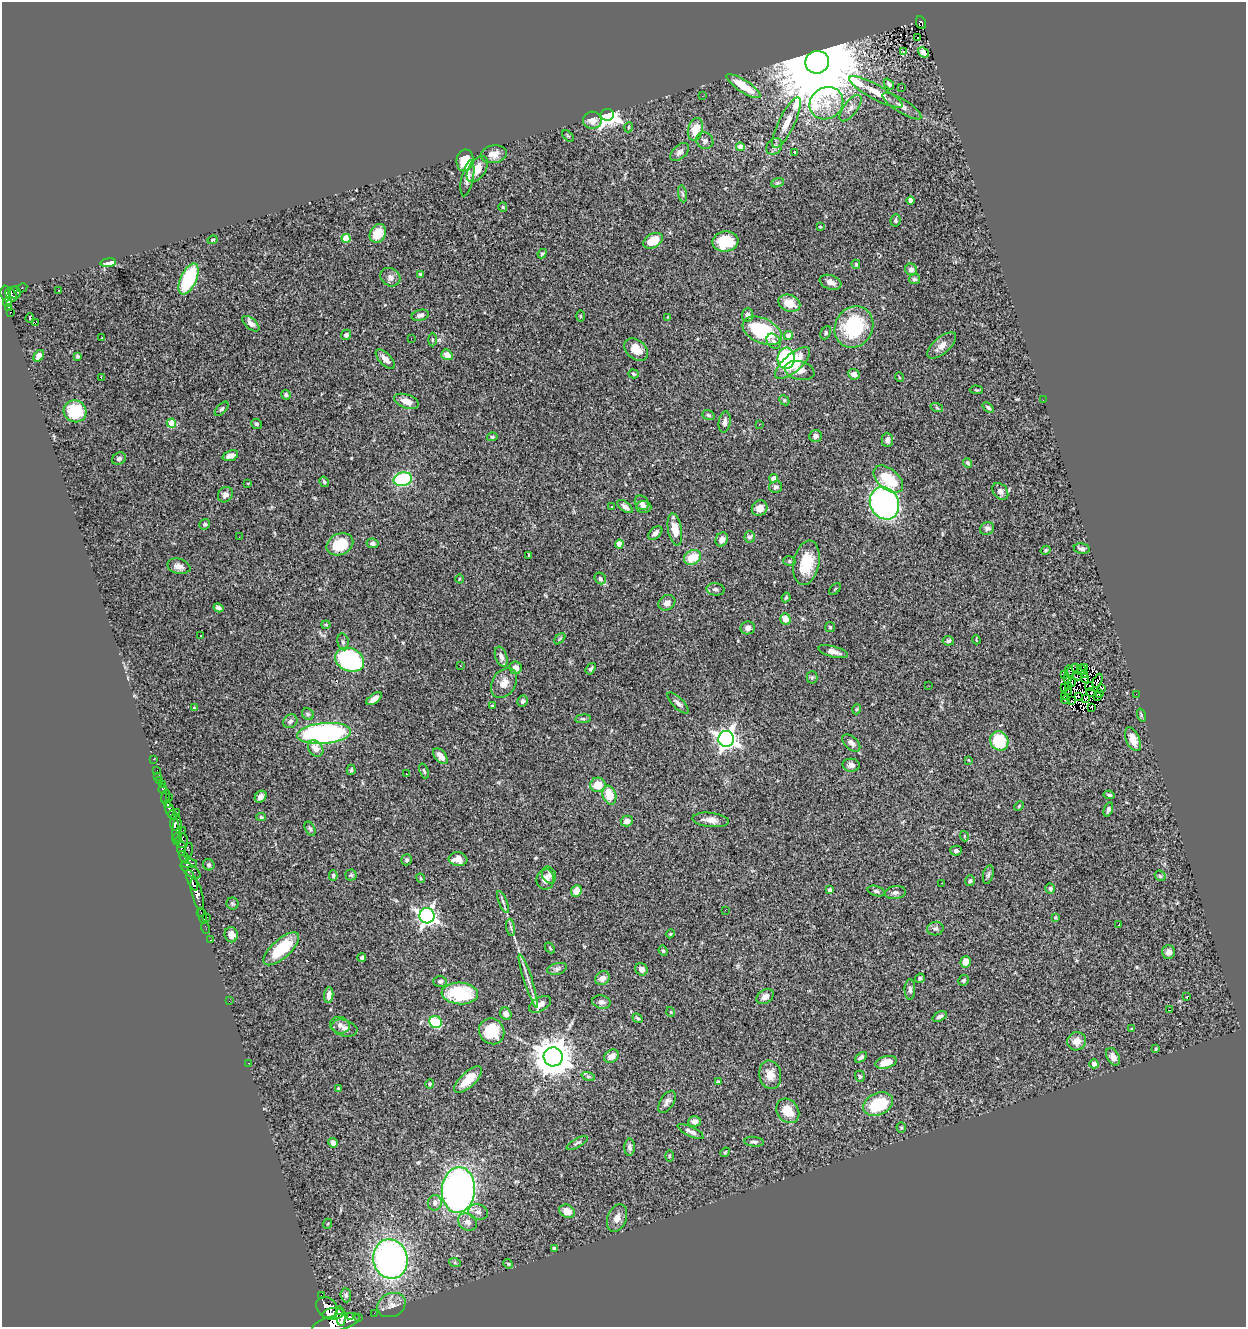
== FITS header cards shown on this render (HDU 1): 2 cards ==
NAXIS1  =                 1244
NAXIS2  =                 1325

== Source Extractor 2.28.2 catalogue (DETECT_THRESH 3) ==
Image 1244 x 1325 px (HDU 1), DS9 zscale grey, 1 PNG px = 1 image px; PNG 1248 x 1329 px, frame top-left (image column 1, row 1325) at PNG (2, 2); each listed source drawn as its Kron ellipse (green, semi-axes under 4 px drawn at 4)
Background 0.69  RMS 0.039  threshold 0.116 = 3 sigma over >= 5 px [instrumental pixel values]
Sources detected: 367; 8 with non-positive FLUX_AUTO (blend fragments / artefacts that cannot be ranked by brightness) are neither listed nor drawn; the other 359 listed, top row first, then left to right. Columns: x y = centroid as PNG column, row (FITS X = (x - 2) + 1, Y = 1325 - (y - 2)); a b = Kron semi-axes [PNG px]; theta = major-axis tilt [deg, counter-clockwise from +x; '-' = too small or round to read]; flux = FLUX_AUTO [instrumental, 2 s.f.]
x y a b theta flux
921 23 6 4 -67 120
918 37 2 2 - 3.6
903 51 3 3 - 39
923 52 6 4 -41 11
817 62 12 11 - 77000
889 84 6 4 -48 5.9
743 86 20 6 -33 67
902 87 2 2 - 4.3
876 92 30 7 -28 39
702 96 3 2 - 2.6
826 103 17 15 35 60
902 106 22 6 -32 17
850 108 16 7 53 17
607 115 6 6 - 1500
592 120 9 8 - 22
787 123 28 8 64 36
629 127 5 3 - 2.2
695 129 11 7 75 52
568 136 7 4 -44 3.3
705 141 9 8 - 9.2
741 147 4 4 - 22
774 147 9 7 56 8.8
680 152 11 6 43 11
795 152 4 3 - 13
494 154 13 9 10 22
465 160 11 8 81 56
477 169 14 8 58 34
467 178 18 6 78 17
778 183 7 4 19 4.2
682 194 8 4 -81 5.5
911 200 4 3 - 14
503 207 5 4 - 3.1
896 220 6 5 - 4.1
820 227 3 3 - 2.5
378 233 10 7 61 50
346 238 4 4 - 78
212 240 5 3 - 2.9
653 241 10 7 28 51
725 242 13 10 8 83
542 254 5 3 - 3.8
108 263 8 4 9 26
856 264 5 3 - 2.8
911 269 6 5 - 8.6
420 274 4 4 - 2.9
390 277 10 8 -34 12
188 279 16 8 65 180
914 279 5 5 - 4.7
831 282 11 7 -20 16
22 288 5 3 - 18
59 290 2 2 - 2.2
6 293 8 5 -82 300
15 293 6 6 - 230
11 295 7 5 -53 230
8 303 4 3 - 100
789 303 11 8 -22 42
9 307 4 3 - 42
10 312 3 2 - 2
420 315 9 5 13 7.9
747 315 7 5 83 13
580 316 6 4 -90 2.6
667 317 4 3 - 1.8
30 318 4 3 - 3.7
35 323 2 2 - 5.5
251 324 10 5 -41 10
854 327 21 18 60 200
762 331 21 12 -24 180
826 333 7 5 65 5.1
346 335 5 5 - 6.8
788 335 4 4 - 18
101 338 3 2 - 5
411 338 2 2 - 1.4
432 340 7 3 90 3.3
774 341 8 6 -55 9
942 345 18 8 40 19
636 350 13 9 -39 30
447 355 6 5 - 23
39 356 6 4 56 17
77 356 3 3 - 3.7
786 358 10 8 85 170
385 359 12 6 -46 17
793 363 22 9 41 94
800 371 15 9 -14 20
634 374 5 4 - 3.6
854 374 6 5 - 13
101 377 3 2 - 4.6
899 377 5 3 - 2
976 390 7 2 -5 2.5
286 395 5 4 - 5.7
784 400 5 4 - 3.4
1043 400 2 2 - 3.8
406 401 13 6 -19 20
937 408 6 4 -20 3.3
988 408 6 4 -40 4.9
222 409 9 4 48 5.2
75 411 11 11 - 120
708 415 6 4 -19 4.3
725 422 10 6 81 12
171 423 4 4 - 80
256 424 5 5 - 4.3
759 424 3 2 - 2.5
816 436 6 5 - 9.1
492 437 5 4 - 4
887 440 7 5 90 9.3
230 456 8 5 19 13
119 459 7 6 - 6.9
968 463 5 3 - 5.9
774 478 4 4 - 31
403 479 9 6 12 230
888 479 17 10 -40 92
324 482 5 4 - 4.1
248 483 4 2 - 1.8
776 487 6 6 - 6.5
1000 491 9 7 -48 12
225 495 8 7 - 9.6
642 503 8 6 -52 9.5
884 503 17 14 -62 710
611 507 3 2 - 3.3
625 507 9 4 -37 9.9
644 507 7 6 - 7.5
760 508 8 7 - 19
205 524 5 5 - 4.6
987 528 7 6 - 7.6
675 529 16 7 -80 35
655 533 8 5 42 9.9
239 537 3 2 - 2.6
750 537 6 5 - 6
722 539 7 6 - 14
372 543 6 5 - 6.1
340 544 14 10 25 82
619 544 4 4 - 38
1082 549 8 5 -12 7.4
1046 550 5 4 - 4.3
529 555 3 3 - 3.2
693 557 9 7 27 56
789 561 6 4 -15 4
806 563 22 13 79 82
179 566 12 7 -14 16
459 579 4 3 - 2.4
600 579 6 5 - 6.1
716 589 9 6 -5 7.2
835 589 7 4 45 3.2
786 597 5 3 - 3.1
667 603 9 7 31 12
219 608 5 3 - 7.7
785 619 6 5 - 27
326 625 4 4 - 3.1
830 627 5 5 - 3.9
748 628 7 6 - 9.6
201 636 3 3 - 12
560 639 7 4 45 3.6
976 640 4 3 - 2.5
948 641 5 5 - 5.4
343 642 8 5 -80 6.5
833 652 15 5 -15 15
501 657 10 6 -72 12
350 660 15 11 -26 370
460 665 3 2 - 3
1076 667 3 2 - 13
1085 667 4 2 - 2.3
515 668 6 6 - 16
591 669 6 4 54 5.4
1072 670 7 3 52 4.4
1081 670 5 4 - 11
1069 671 6 2 -79 5.2
1085 674 4 2 - 6
1065 675 2 2 - 2.3
1078 676 5 2 - 3
812 677 6 5 - 4.4
1068 678 2 2 - 2.2
1085 679 4 2 - 3.8
1097 681 7 3 64 0.31
504 683 16 11 57 26
1072 683 4 2 - 2.2
929 686 2 2 - 3.6
1068 686 2 2 - 5.3
1089 687 4 2 - 1.7
1064 688 3 2 - 5.9
1102 688 4 3 - 7.4
1068 692 4 2 - 1.4
1091 692 4 2 - 0.9
1099 693 4 2 - 3.2
1136 694 2 2 - 18
1079 696 3 2 - 0.25
1064 697 4 2 - 5.9
1097 697 2 2 - 4.3
1085 698 3 3 - 6.1
374 699 9 4 36 16
1066 700 4 2 - 4.9
523 701 6 5 - 8
1072 701 3 2 - 2.4
678 703 14 5 -45 11
492 706 4 3 - 2.6
1092 707 3 2 - 16
194 708 4 4 - 2.1
857 709 5 3 - 2.3
308 714 6 5 - 4.8
1141 715 7 4 -72 4
583 719 8 4 7 4
290 721 7 6 - 8.3
324 733 27 10 5 580
726 739 8 8 - 1600
1133 739 13 6 -66 28
999 741 10 9 - 120
851 743 11 6 -42 9.3
316 749 9 7 -49 21
440 756 9 5 -49 21
153 759 3 2 - 6
968 760 4 3 - 1.9
851 765 8 6 -5 9.8
157 770 2 2 - 3.6
351 770 5 4 - 3.8
424 771 8 3 -69 3.4
406 774 3 2 - 5.3
158 777 3 2 - 13
160 780 3 3 - 38
163 784 2 2 - 5
598 785 7 7 - 38
163 789 4 3 - 110
609 795 9 6 -73 51
1109 795 5 3 - 4.8
165 796 7 3 75 110
169 797 2 2 - 33
261 797 6 5 - 12
168 804 3 3 - 120
1019 806 5 3 - 2.5
169 809 7 4 -80 220
1108 809 7 4 70 7.4
177 812 3 3 - 23
172 815 5 2 - 34
261 817 5 4 - 3.9
711 820 18 7 -6 20
627 821 6 5 - 13
174 824 6 4 -86 440
310 829 7 4 -62 4.3
177 830 15 4 85 870
183 830 2 2 - 6
964 836 5 3 - 2.2
178 837 5 3 - 120
182 841 7 6 - 450
182 848 7 4 85 220
188 851 8 4 78 140
956 851 6 5 - 5.8
184 857 7 3 -63 220
458 859 9 7 -6 26
407 860 5 5 - 4.9
189 864 8 4 5 380
209 865 6 5 - 4.9
190 870 11 5 -37 190
333 875 5 4 - 3.9
351 875 5 5 - 3.7
549 875 9 7 -67 9.6
988 875 9 5 76 6.2
1160 876 6 4 -44 3.8
421 878 5 3 - 2.4
545 879 10 8 81 22
192 880 11 4 -67 550
970 881 5 4 - 3.5
942 883 2 2 - 1.4
1050 889 5 5 - 5.3
829 890 3 3 - 8.8
576 891 6 5 - 26
876 891 9 5 -15 5.8
895 893 10 6 8 9.3
197 894 16 5 -75 570
503 902 12 3 -68 6
233 903 6 6 - 5.2
725 910 3 2 - 2.2
201 912 4 3 - 20
202 916 8 3 -77 37
427 916 7 7 - 1100
207 917 3 2 - 47
1055 917 4 4 - 2.4
1119 925 3 2 - 2.9
511 927 8 4 -81 5.8
206 928 6 2 -72 10
935 929 8 7 - 7
670 934 4 3 - 2.2
231 935 8 6 -81 14
210 940 3 2 - 5.1
550 948 6 3 -47 3.4
281 949 22 9 42 110
663 951 5 4 - 3.6
1169 952 7 6 - 12
362 958 4 4 - 4.3
965 962 6 5 - 19
557 969 10 5 14 7.8
641 969 6 6 - 13
602 978 7 6 - 17
920 978 5 4 - 4.7
964 980 5 5 - 3.9
440 981 6 5 - 6.5
528 981 28 3 -72 16
910 989 10 5 88 8.6
460 993 18 11 -5 140
329 995 8 4 86 16
1187 996 4 2 - 1.5
765 997 9 6 32 14
229 1001 2 2 - 23
601 1002 9 7 -13 9.1
540 1004 12 7 30 16
1170 1010 4 2 - 19
671 1012 5 3 - 2.1
506 1014 6 5 - 13
940 1016 8 4 27 7.6
638 1018 5 3 - 3.4
436 1022 6 6 - 140
340 1025 10 8 -16 11
344 1028 13 8 -16 14
1131 1029 4 2 - 1.8
492 1031 13 12 - 92
1077 1041 9 9 - 21
1156 1049 4 3 - 3
611 1056 8 6 32 19
553 1057 9 9 - 6700
861 1057 7 4 37 5.6
1113 1057 9 6 -60 16
886 1062 11 6 15 34
248 1063 3 2 - 3.1
1094 1064 4 4 - 13
770 1075 14 11 -80 28
588 1076 7 4 -19 4.4
860 1076 6 4 -70 4.7
468 1079 17 7 43 49
718 1082 4 3 - 3.8
430 1084 4 4 - 3
338 1088 3 3 - 1.8
667 1102 12 6 57 12
878 1104 15 11 22 130
788 1111 13 10 -53 45
694 1121 6 5 - 16
901 1128 5 4 - 3.2
691 1131 14 4 -25 10
754 1142 10 5 -6 6.1
333 1143 5 4 - 15
577 1143 12 3 30 5.3
630 1147 8 5 89 8.1
725 1152 5 4 - 2.8
669 1156 6 4 89 3.2
458 1190 23 16 85 960
435 1203 7 7 - 9.9
567 1211 8 6 -28 28
478 1212 10 8 -13 13
617 1218 14 9 69 19
467 1222 10 8 -34 14
327 1224 5 3 - 2.1
554 1248 3 3 - 4.5
390 1259 20 17 -78 920
455 1263 6 4 -19 3.6
508 1264 5 4 - 3.5
346 1295 7 5 -86 5.5
321 1296 3 3 - 67
391 1305 15 11 25 23
327 1307 12 9 -44 1700
374 1313 2 2 - 8.6
333 1314 11 5 6 1400
341 1316 10 5 -83 920
351 1317 2 2 - 710
359 1318 2 2 - 9
336 1323 24 8 15 2800
At the frame edge (FLAGS 8, measured only in part): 1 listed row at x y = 336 1323
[8 non-positive-flux detections neither listed nor drawn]